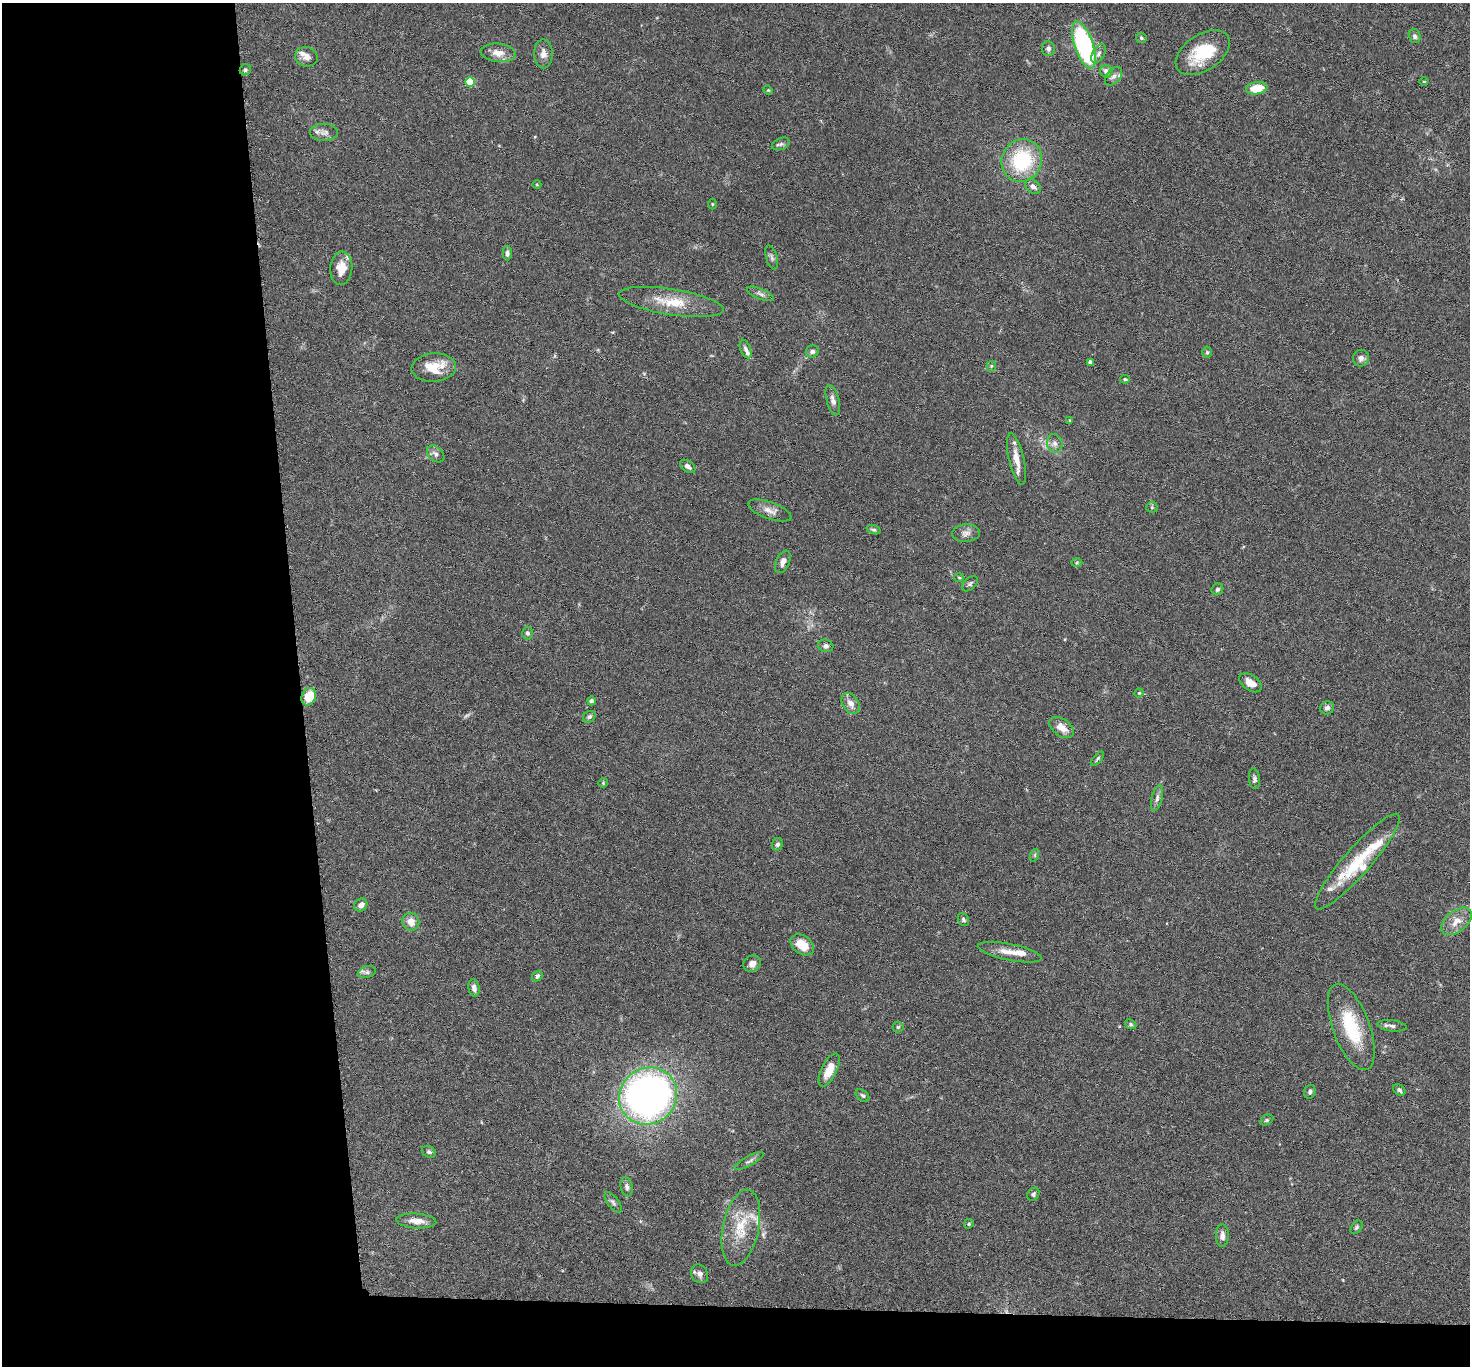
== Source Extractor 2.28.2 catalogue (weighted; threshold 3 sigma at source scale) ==
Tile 7 of 3 x 3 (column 1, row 3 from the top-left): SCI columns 6-1473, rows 166-1529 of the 4413 x 4384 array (HDU 1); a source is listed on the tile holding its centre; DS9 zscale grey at full resolution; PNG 1472 x 1368 px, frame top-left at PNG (2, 3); each listed source drawn as its Kron ellipse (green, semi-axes under 4 px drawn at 4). Shown black and unused: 23% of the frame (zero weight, under 3 of 6 exposures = <1% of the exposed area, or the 3 px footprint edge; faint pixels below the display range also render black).
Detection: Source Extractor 2.28.2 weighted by HDU 2 'WHT'; one run over the whole footprint, this tile lists its part. Background 0.0435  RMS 0.0023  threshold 0.00929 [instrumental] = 3 sigma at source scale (4.09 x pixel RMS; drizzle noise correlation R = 1.36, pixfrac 0.8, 0.05/0.05 arcsec/px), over >= 5 px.
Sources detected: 109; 1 too faint to see at this stretch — neither listed nor drawn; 10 inside a brighter listed object's ellipse — not listed separately; the other 98 listed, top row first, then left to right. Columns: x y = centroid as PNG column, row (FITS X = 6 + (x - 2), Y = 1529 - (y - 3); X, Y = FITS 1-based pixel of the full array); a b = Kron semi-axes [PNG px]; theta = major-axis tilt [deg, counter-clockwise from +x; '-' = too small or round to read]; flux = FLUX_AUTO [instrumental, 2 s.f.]
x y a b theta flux
1415 36 7 6 - 0.54
1141 38 5 5 - 0.35
1084 45 24 9 -71 36
1048 49 7 6 - 0.61
498 53 17 9 -6 2.1
1203 53 30 18 33 9.4
543 54 14 9 -89 1.4
1099 54 10 6 61 0.73
306 57 12 9 -17 1.3
245 70 6 5 - 0.37
1106 71 6 6 - 1
1114 76 11 6 49 0.88
470 82 5 4 - 8.6
1424 82 4 3 - 0.15
1257 88 11 6 9 4.2
768 90 5 4 - 0.18
324 132 14 8 0 1.1
781 144 9 5 21 0.6
1022 160 21 20 - 14
537 185 4 3 - 0.16
1033 187 9 6 -37 0.93
712 204 5 3 - 0.19
507 253 7 4 90 0.62
772 257 12 5 -74 0.65
341 268 16 11 85 2.7
760 294 14 5 -22 0.73
671 302 53 13 -9 6.5
746 349 10 5 -68 0.61
812 351 6 6 - 0.77
1207 352 5 5 - 0.33
1361 358 8 8 - 0.85
1090 362 4 4 - 0.78
991 366 5 5 - 0.32
434 368 22 14 4 5.3
1125 379 4 4 - 0.26
833 400 15 6 -75 1.1
1070 420 4 3 - 0.18
1055 443 9 7 -74 0.97
436 454 10 7 -44 0.79
1016 459 26 7 -77 2.8
688 466 8 5 -35 0.79
1152 507 5 5 - 0.31
770 511 23 8 -19 1.6
874 530 7 4 -16 0.35
966 533 14 8 4 1.2
783 562 12 6 66 1.2
1077 563 5 3 - 0.22
959 578 5 3 - 0.21
970 584 9 5 43 0.47
1217 589 6 5 - 0.47
527 633 6 5 - 0.43
826 646 8 6 -16 0.63
1250 683 13 7 -34 2.1
1139 693 4 4 - 0.22
309 697 9 7 65 4.3
591 701 4 4 - 0.55
851 703 11 7 -57 1.5
1327 708 7 6 - 0.72
589 717 7 5 34 0.49
1062 728 14 8 -35 2.2
1097 759 9 3 50 0.33
1254 779 10 5 -83 0.6
603 783 5 4 - 0.22
1157 798 13 5 76 0.8
777 844 6 5 - 0.48
1035 855 6 4 72 0.26
1357 862 62 13 49 10
361 905 7 6 - 0.96
963 919 7 5 -68 0.41
1456 921 17 10 38 2.5
411 922 9 8 - 2.1
802 945 13 9 -37 3.8
1010 952 32 8 -11 2.6
752 963 9 8 - 1.3
367 972 9 5 16 0.63
537 976 6 4 50 0.68
474 988 9 5 -81 0.98
1131 1024 6 4 -24 0.31
1392 1026 14 5 -7 0.79
898 1027 5 5 - 0.36
1351 1027 45 18 -70 11
829 1070 18 7 64 2.9
1399 1090 7 5 -38 0.46
1310 1092 7 5 70 0.53
648 1096 30 27 39 120
863 1096 8 5 -38 0.41
1267 1120 7 5 27 0.32
429 1152 7 5 -27 0.47
749 1161 16 4 28 0.76
627 1187 9 6 -78 0.7
1033 1194 7 5 50 0.45
613 1202 12 5 -53 0.61
416 1221 20 7 -4 2.1
969 1224 5 4 - 0.29
1356 1227 7 5 51 0.39
741 1228 39 18 78 7
1222 1236 11 6 90 0.92
700 1274 10 8 -58 1